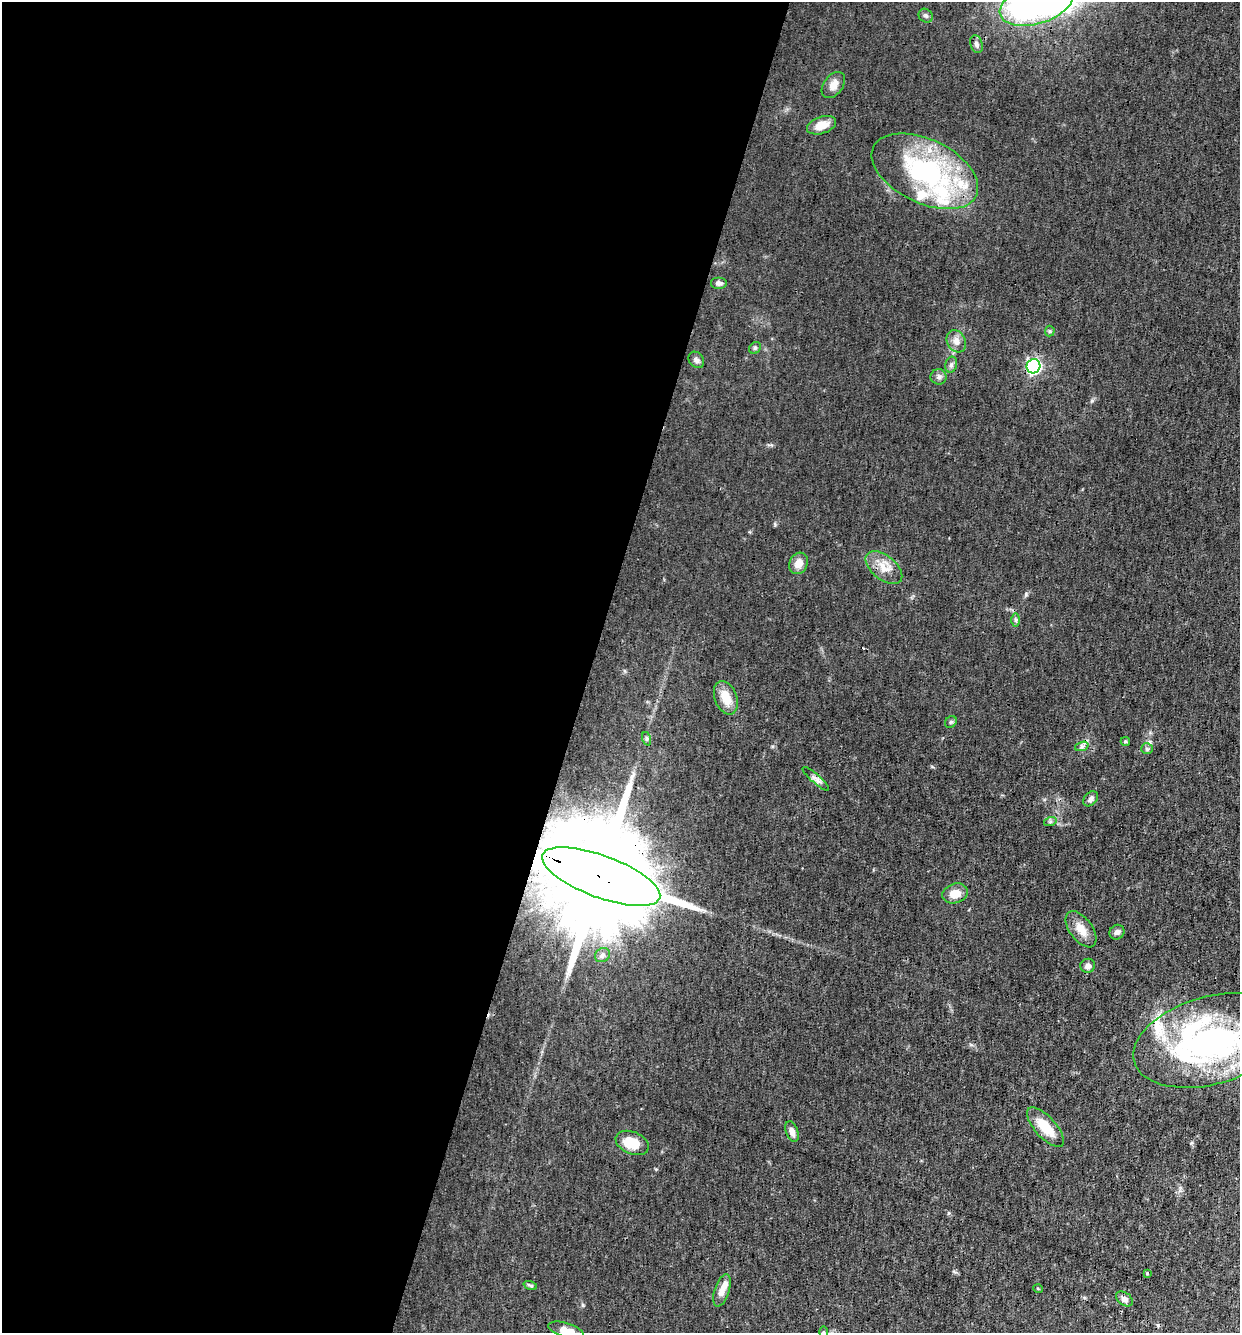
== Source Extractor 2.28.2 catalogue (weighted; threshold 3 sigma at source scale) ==
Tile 5 of 4 x 4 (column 1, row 2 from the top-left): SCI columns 128-1365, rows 2662-3992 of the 5334 x 5322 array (HDU 1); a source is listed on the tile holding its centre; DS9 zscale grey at full resolution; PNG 1242 x 1335 px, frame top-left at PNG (2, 2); each listed source drawn as its Kron ellipse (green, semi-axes under 4 px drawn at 4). Shown black and unused: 48% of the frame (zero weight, under 3 of 4 exposures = <1% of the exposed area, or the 3 px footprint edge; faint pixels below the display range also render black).
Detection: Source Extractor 2.28.2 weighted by HDU 2 'WHT'; one run over the whole footprint, this tile lists its part. Background 0.0548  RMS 0.0052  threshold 0.0234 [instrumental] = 3 sigma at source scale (4.5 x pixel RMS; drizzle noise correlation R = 1.50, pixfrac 1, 0.05/0.05 arcsec/px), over >= 5 px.
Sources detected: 51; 2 inside a brighter object's white glare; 1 cosmic-ray / hot-pixel residue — neither listed nor drawn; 5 inside a brighter listed object's ellipse — not listed separately; the other 43 listed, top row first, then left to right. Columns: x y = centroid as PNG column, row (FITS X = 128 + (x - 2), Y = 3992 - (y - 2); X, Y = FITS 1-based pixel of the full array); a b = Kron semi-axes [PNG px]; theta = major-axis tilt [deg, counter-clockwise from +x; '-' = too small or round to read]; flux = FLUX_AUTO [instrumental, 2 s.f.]
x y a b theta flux
1036 4 37 20 17 190
926 16 7 6 - 1.3
976 44 9 6 -71 1.7
833 85 15 9 53 3.9
821 125 15 8 18 6.7
925 171 57 32 -26 84
718 283 8 6 0 1.9
1050 331 5 5 - 0.68
956 341 11 9 -60 3.4
755 348 6 5 - 0.9
696 360 9 7 -49 1.8
951 365 8 6 74 1.3
1033 366 7 7 - 120
939 377 8 8 - 1.7
799 563 11 9 62 5.1
884 568 21 12 -39 7.1
1016 620 7 4 -89 0.96
726 698 17 11 -69 9
951 722 6 5 - 0.86
647 739 7 4 -72 0.92
1125 741 4 3 - 0.74
1082 746 7 4 19 1.2
1147 749 6 5 - 0.93
816 779 17 4 -42 2.1
1091 799 8 6 46 2.1
1050 822 6 4 18 0.91
601 877 62 21 -20 22000
955 893 13 9 16 6.1
1081 929 21 11 -53 6.4
1117 932 8 7 - 1.6
602 955 8 6 37 1.7
1088 966 7 7 - 2.4
1211 1040 80 44 16 160
1045 1127 25 10 -48 13
792 1131 10 6 -69 2.9
632 1143 17 11 -23 12
1147 1273 3 3 - 0.56
530 1285 7 4 -19 0.81
1038 1289 5 3 - 0.42
722 1290 17 7 72 4.2
1124 1299 9 6 -36 2.3
566 1330 18 7 -17 5.2
824 1332 6 4 -90 0.66
Overlapping masked pixels (flux is a lower limit): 2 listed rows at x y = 601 877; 1211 1040
Isophote crosses this tile's border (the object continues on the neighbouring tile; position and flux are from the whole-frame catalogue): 4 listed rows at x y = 1036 4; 1211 1040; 566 1330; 824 1332
Unlisted compact peaks at least as high as the median listed source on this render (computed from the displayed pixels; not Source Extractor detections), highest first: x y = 1026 594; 1092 401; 583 1305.